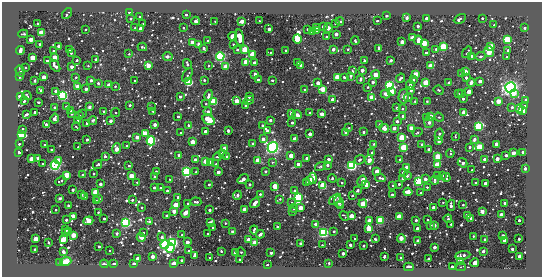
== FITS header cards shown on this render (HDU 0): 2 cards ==
NAXIS1  =                  540 / length of data axis 1
NAXIS2  =                  275 / length of data axis 2

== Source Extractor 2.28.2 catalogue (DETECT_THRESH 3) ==
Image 540 x 275 px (HDU 0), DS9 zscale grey, 1 PNG px = 1 image px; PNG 544 x 279 px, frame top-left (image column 1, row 275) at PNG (2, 2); each listed source drawn as its Kron ellipse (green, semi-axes under 4 px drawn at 4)
Background -74.5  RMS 180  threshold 530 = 3 sigma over >= 5 px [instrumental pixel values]
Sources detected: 619; of the 619, the 500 brightest by FLUX_AUTO listed and drawn (119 fainter detections omitted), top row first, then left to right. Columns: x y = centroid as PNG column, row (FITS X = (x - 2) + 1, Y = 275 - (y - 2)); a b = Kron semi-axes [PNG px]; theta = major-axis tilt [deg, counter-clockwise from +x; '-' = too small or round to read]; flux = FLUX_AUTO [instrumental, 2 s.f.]
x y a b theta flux
130 12 4 3 - 8.3e+04
67 14 6 2 54 2.0e+04
186 15 3 3 - 4.0e+04
386 15 3 3 - 7.5e+04
140 17 3 2 - 2.1e+04
407 18 3 3 - 8.4e+04
426 18 3 3 - 1.5e+05
482 18 3 3 - 3.4e+04
131 19 3 3 - 3.3e+04
460 19 6 3 28 4.2e+04
196 21 4 3 - 8.7e+04
215 21 3 3 - 1.4e+04
242 21 3 3 - 3.6e+05
259 21 3 2 - 1.3e+04
340 21 4 3 - 3.0e+04
377 21 3 3 - 3.4e+04
37 23 3 2 - 2.5e+04
143 24 3 3 - 1.9e+04
335 24 3 3 - 1.9e+04
494 25 3 2 - 1.5e+04
418 26 3 3 - 9.8e+04
316 27 3 3 - 4.6e+04
323 27 3 3 - 7.7e+04
135 28 3 2 - 2.8e+04
141 28 3 3 - 2.3e+05
183 28 3 3 - 2.2e+04
328 28 5 3 - 4.5e+05
525 28 3 3 - 2.5e+04
85 29 3 3 - 2.2e+04
269 29 3 3 - 1.4e+05
307 29 3 3 - 4.5e+04
316 31 3 3 - 6.4e+04
312 32 3 3 - 6.5e+04
42 33 3 3 - 1.6e+06
23 34 5 2 - 1.5e+04
336 34 3 3 - 1.9e+05
233 36 4 4 - 1.4e+05
326 37 3 2 - 2.1e+04
413 37 4 3 - 5.7e+04
240 38 8 4 -82 1.9e+05
31 39 3 3 - 4.1e+05
297 39 4 3 - 2.5e+06
507 39 3 3 - 3.5e+06
418 40 4 3 - 1.0e+05
208 41 3 3 - 2.5e+04
355 41 4 3 - 3.2e+04
192 42 3 3 - 3.2e+05
402 42 3 3 - 2.8e+05
424 43 3 3 - 9.1e+05
39 44 3 3 - 3.3e+04
199 44 3 3 - 3.2e+05
233 44 3 3 - 1.8e+04
58 46 3 3 - 1.3e+05
491 46 3 3 - 8.8e+05
142 47 5 3 - 1.9e+04
443 47 3 3 - 3.1e+06
204 48 3 3 - 5.6e+04
379 48 3 3 - 9.9e+04
69 49 3 2 - 1.7e+04
333 49 3 3 - 1.5e+05
348 49 3 3 - 2.6e+04
436 49 3 3 - 3.5e+04
237 50 3 3 - 4.5e+04
245 50 3 3 - 2.5e+06
285 50 3 3 - 2.8e+04
508 50 3 3 - 4.1e+04
20 51 4 3 - 7.6e+04
53 51 3 3 - 4.6e+04
489 51 5 5 - 1.3e+05
270 52 4 3 - 1.3e+04
467 52 6 2 55 1.8e+04
71 53 3 2 - 2.8e+04
426 53 3 3 - 8.6e+04
129 54 3 3 - 1.9e+04
252 54 3 3 - 9.5e+05
220 56 4 4 - 3.7e+06
472 56 3 3 - 8.0e+04
480 56 5 4 - 1.7e+04
55 57 3 3 - 5.6e+05
168 57 5 3 - 1.4e+05
507 57 3 2 - 1.4e+04
32 58 3 3 - 9.9e+05
96 59 3 3 - 7.4e+04
77 60 3 2 - 3.1e+04
391 60 3 3 - 1.0e+05
47 61 3 3 - 5.4e+04
364 61 3 3 - 4.5e+04
246 62 3 3 - 1.3e+06
297 62 3 3 - 2.0e+05
255 63 3 3 - 2.8e+05
187 64 5 3 - 6.2e+04
148 65 3 3 - 4.3e+05
301 65 4 3 - 4.2e+04
55 66 7 3 -55 7.8e+04
88 66 3 3 - 1.5e+04
208 66 3 2 - 1.7e+04
431 66 3 3 - 1.1e+06
72 67 3 3 - 1.3e+05
226 67 3 3 - 9.1e+05
26 68 3 2 - 1.3e+04
362 70 3 3 - 2.5e+05
20 71 6 3 -71 3.1e+04
353 71 4 2 - 1.4e+04
466 71 4 4 - 5.5e+04
255 74 3 3 - 8.4e+04
416 74 3 3 - 5.6e+05
461 74 3 3 - 8.0e+04
187 75 8 3 59 1.9e+04
376 75 4 3 - 7.5e+05
351 76 3 3 - 4.6e+04
19 77 4 2 - 3.0e+04
44 77 3 3 - 3.2e+05
76 77 3 2 - 2.6e+04
337 77 3 3 - 7.7e+05
344 77 3 3 - 2.1e+04
401 78 5 3 - 3.2e+04
466 78 3 3 - 5.8e+04
360 79 4 3 - 2.6e+04
91 80 3 3 - 7.9e+04
204 80 3 3 - 1.5e+04
258 80 3 3 - 8.3e+04
272 80 3 2 - 1.6e+04
413 80 3 3 - 3.7e+04
35 81 3 3 - 1.9e+04
135 81 3 3 - 3.4e+04
480 81 3 3 - 2.5e+05
189 82 3 3 - 4.0e+06
373 82 3 3 - 9.3e+04
471 82 4 3 - 5.3e+04
98 83 3 3 - 3.7e+04
318 83 3 3 - 2.1e+05
426 83 4 3 - 2.1e+06
449 83 3 3 - 1.5e+05
109 85 3 3 - 2.4e+05
390 85 4 4 - 3.9e+06
410 85 4 3 - 5.5e+04
77 86 3 3 - 3.3e+05
115 86 3 2 - 1.9e+04
367 87 3 3 - 2.1e+04
510 87 5 5 - 7.8e+06
86 89 3 3 - 1.2e+05
323 89 3 3 - 7.3e+05
305 90 3 3 - 8.8e+04
411 90 3 3 - 9.4e+04
439 90 5 3 - 1.4e+04
41 91 3 3 - 1.2e+05
56 91 4 3 - 7.3e+04
391 92 3 3 - 1.2e+06
469 92 3 3 - 3.4e+05
462 93 3 3 - 1.5e+04
514 93 3 3 - 1.7e+05
386 94 5 4 - 5.8e+04
459 94 3 3 - 1.4e+04
27 95 5 2 - 1.3e+04
209 95 5 3 - 5.7e+04
20 96 3 3 - 2.3e+05
63 96 4 4 - 3.8e+06
404 96 7 5 88 8.1e+04
180 97 3 3 - 7.2e+04
249 97 3 3 - 5.3e+04
372 97 3 3 - 1.0e+06
408 97 4 3 - 2.2e+04
463 99 3 3 - 4.9e+04
249 100 5 3 - 1.5e+04
333 100 3 3 - 3.2e+05
526 100 3 3 - 9.2e+04
24 101 3 2 - 2.5e+04
237 101 4 3 - 6.4e+05
415 101 3 3 - 1.9e+04
427 101 4 3 - 1.7e+04
498 101 3 3 - 5.0e+05
39 102 3 3 - 2.6e+04
214 102 3 3 - 3.3e+06
206 104 3 2 - 2.2e+04
130 105 3 3 - 5.1e+04
66 106 3 3 - 1.5e+04
246 106 3 3 - 4.7e+04
525 106 3 3 - 1.0e+05
54 107 3 3 - 5.3e+04
89 107 3 3 - 3.8e+04
151 107 3 2 - 1.3e+04
512 107 3 3 - 3.7e+04
397 108 3 3 - 6.1e+04
402 109 4 3 - 1.3e+04
519 109 4 3 - 7.5e+05
71 110 3 3 - 3.3e+04
523 110 3 3 - 6.8e+05
104 111 3 3 - 3.0e+04
153 111 3 3 - 2.1e+04
35 112 3 3 - 4.8e+04
116 112 4 4 - 1.7e+04
208 112 4 4 - 2.7e+04
309 112 3 3 - 1.6e+04
464 112 3 3 - 7.2e+05
291 113 3 3 - 8.9e+04
26 114 4 3 - 2.0e+04
72 114 3 3 - 4.3e+04
83 114 3 2 - 2.1e+04
322 114 3 3 - 2.9e+05
79 115 3 2 - 1.7e+04
297 115 4 3 - 1.5e+05
178 116 3 3 - 2.4e+04
403 116 3 3 - 1.1e+05
431 116 4 3 - 2.3e+05
426 117 4 4 - 2.6e+04
439 117 5 4 - 1.4e+04
54 119 5 4 - 2.1e+05
78 120 3 2 - 2.0e+04
209 120 7 5 -39 1.7e+06
270 120 3 3 - 8.9e+04
93 121 4 3 - 1.7e+04
110 121 3 3 - 1.0e+05
397 121 3 3 - 7.5e+04
429 122 5 5 - 4.4e+04
87 123 3 3 - 3.2e+04
292 123 3 3 - 5.9e+04
46 124 3 3 - 7.4e+04
155 125 3 3 - 1.8e+05
188 125 3 3 - 3.0e+04
262 125 3 2 - 2.8e+04
380 125 3 3 - 1.3e+05
479 126 4 4 - 3.7e+06
76 127 4 2 - 1.8e+04
349 128 3 2 - 1.7e+04
384 128 5 4 - 8.3e+04
394 128 3 3 - 1.8e+05
411 128 3 3 - 4.5e+05
22 129 3 3 - 4.6e+04
205 131 3 3 - 8.7e+04
228 131 3 3 - 1.2e+05
267 131 4 3 - 1.8e+05
346 132 3 3 - 3.2e+05
364 132 4 3 - 5.1e+04
417 132 5 3 - 2.1e+04
145 133 3 3 - 1.1e+06
181 133 3 3 - 3.6e+04
310 134 3 3 - 2.0e+05
439 134 6 3 77 6.4e+04
21 135 4 3 - 2.8e+06
137 137 3 3 - 1.9e+05
402 137 4 3 - 1.4e+06
455 137 3 2 - 1.6e+04
87 139 3 3 - 4.0e+04
263 139 3 3 - 1.4e+05
294 139 3 3 - 1.7e+05
474 139 4 3 - 3.8e+04
151 141 4 4 - 4.2e+06
439 141 3 3 - 1.5e+05
193 142 3 3 - 5.9e+05
252 143 3 2 - 1.9e+04
19 144 3 3 - 2.5e+04
374 144 3 2 - 2.1e+04
422 144 3 3 - 4.2e+04
497 144 3 3 - 4.9e+05
45 145 3 3 - 2.7e+04
127 146 3 3 - 1.8e+04
78 147 3 3 - 1.7e+04
273 147 5 5 - 6.0e+06
404 147 3 3 - 2.5e+06
469 147 4 3 - 4.5e+04
479 147 3 3 - 2.3e+06
225 148 4 3 - 6.0e+05
117 149 5 4 - 1.3e+05
429 149 4 3 - 2.0e+04
51 150 3 3 - 2.8e+04
18 152 4 3 - 9.0e+04
523 152 3 3 - 1.3e+05
222 153 3 3 - 2.7e+04
372 153 3 3 - 3.3e+04
450 153 4 3 - 2.2e+04
513 153 3 3 - 3.0e+05
179 155 3 3 - 3.0e+04
506 155 3 3 - 9.8e+04
105 156 3 3 - 5.7e+04
291 156 3 3 - 4.3e+05
217 157 4 3 - 1.4e+04
227 157 3 3 - 7.0e+04
438 157 4 3 - 1.2e+06
38 158 3 3 - 7.0e+04
307 158 3 3 - 2.6e+05
31 159 3 3 - 5.4e+05
328 159 4 3 - 2.1e+05
484 159 3 3 - 9.9e+04
497 159 3 3 - 1.9e+05
58 160 3 3 - 3.7e+05
195 160 3 3 - 1.9e+05
258 160 3 3 - 8.2e+05
360 160 5 4 - 1.9e+04
369 160 5 3 - 1.1e+05
400 160 3 3 - 8.3e+04
206 161 3 3 - 4.8e+05
272 162 3 3 - 1.3e+04
42 163 3 2 - 1.4e+04
211 163 3 3 - 1.1e+06
463 163 5 3 - 4.8e+04
98 164 5 3 - 1.5e+04
216 164 3 3 - 2.2e+04
298 164 3 3 - 1.4e+05
438 164 4 3 - 9.2e+05
55 165 4 4 - 4.2e+06
327 165 3 3 - 6.2e+04
129 166 3 3 - 3.3e+04
320 166 5 4 - 1.5e+04
352 166 4 4 - 3.6e+06
407 168 3 3 - 7.2e+05
525 168 3 3 - 1.3e+05
472 170 3 2 - 1.8e+04
156 171 3 3 - 1.5e+04
187 171 4 4 - 4.0e+06
265 171 3 3 - 3.8e+04
377 171 3 3 - 4.5e+05
196 172 3 3 - 1.8e+04
218 172 3 3 - 1.7e+05
403 172 3 3 - 3.4e+04
94 174 3 2 - 2.3e+04
67 175 4 3 - 1.2e+06
83 175 3 3 - 7.0e+04
442 175 3 3 - 3.9e+04
131 176 3 3 - 1.1e+06
154 176 3 3 - 3.5e+04
407 176 4 3 - 2.9e+04
438 176 3 3 - 3.3e+04
446 177 4 3 - 2.4e+04
313 178 5 4 - 4.0e+05
332 178 4 3 - 2.1e+04
380 178 5 3 - 6.1e+04
170 179 3 2 - 1.4e+04
243 179 6 3 37 1.4e+05
403 179 3 3 - 3.0e+04
425 179 3 3 - 3.7e+04
310 180 3 3 - 3.7e+05
435 180 4 3 - 3.2e+04
61 181 6 3 26 2.5e+04
362 181 5 3 - 9.6e+04
418 181 3 3 - 6.4e+06
137 182 3 3 - 1.3e+04
306 182 4 3 - 6.4e+04
342 183 3 2 - 2.1e+04
475 183 3 3 - 2.1e+04
485 183 3 3 - 1.3e+05
100 184 3 3 - 1.2e+05
250 184 3 3 - 2.7e+04
366 184 3 3 - 3.6e+05
399 184 4 2 - 4.2e+04
209 185 3 3 - 3.7e+04
393 185 3 3 - 2.8e+04
275 186 3 3 - 9.1e+05
323 186 3 3 - 2.7e+06
154 187 3 3 - 3.3e+04
427 187 3 3 - 2.2e+04
161 188 3 3 - 2.0e+04
73 190 3 3 - 7.7e+04
358 190 4 3 - 2.0e+04
167 191 3 3 - 1.1e+05
294 191 4 3 - 1.7e+04
96 192 3 3 - 1.8e+06
408 192 4 3 - 2.7e+05
421 193 3 3 - 4.1e+04
260 194 3 3 - 3.1e+04
392 194 3 3 - 4.6e+04
81 195 3 3 - 6.6e+04
237 195 4 4 - 3.5e+04
84 196 4 3 - 3.0e+04
352 196 3 3 - 2.7e+04
178 197 3 3 - 4.7e+04
298 197 4 3 - 6.2e+06
60 198 4 2 - 1.9e+04
99 199 3 3 - 5.3e+04
280 199 3 3 - 1.6e+04
335 199 7 4 41 1.5e+04
132 200 3 3 - 4.9e+04
96 201 4 3 - 3.9e+04
196 202 5 3 - 4.3e+04
291 202 3 3 - 1.4e+04
339 202 6 4 -70 6.2e+04
443 202 3 2 - 1.5e+04
255 203 5 3 - 6.7e+04
505 203 3 3 - 6.6e+04
188 204 3 2 - 1.6e+04
363 204 4 3 - 1.3e+06
175 205 3 3 - 8.6e+05
451 205 5 3 - 5.5e+04
463 205 3 2 - 2.3e+04
68 206 3 3 - 9.4e+04
340 206 3 3 - 2.8e+04
142 208 3 2 - 1.4e+04
294 208 4 4 - 1.6e+04
300 208 3 3 - 5.3e+05
434 208 3 3 - 2.8e+05
244 209 4 3 - 3.8e+05
56 210 3 2 - 2.3e+04
209 210 3 3 - 7.3e+04
174 211 3 3 - 2.7e+05
482 211 3 3 - 2.5e+05
98 212 3 2 - 1.8e+04
292 212 3 3 - 1.8e+04
186 213 5 4 - 9.2e+04
166 215 3 3 - 3.4e+04
467 215 3 3 - 1.5e+05
501 215 3 3 - 1.9e+05
73 216 4 3 - 4.0e+05
344 216 5 2 - 1.4e+04
351 216 3 3 - 6.1e+05
399 216 3 3 - 7.8e+05
471 218 3 3 - 1.3e+05
104 219 3 3 - 1.9e+04
448 219 4 3 - 5.3e+04
66 220 3 3 - 6.3e+04
380 220 3 3 - 3.7e+06
416 220 3 3 - 5.0e+04
427 220 3 3 - 2.5e+04
519 220 3 3 - 6.0e+04
88 221 5 3 - 9.0e+05
150 221 3 3 - 5.0e+04
369 221 3 3 - 3.9e+05
126 222 4 4 - 4.0e+06
211 222 3 3 - 5.5e+04
225 223 3 3 - 1.6e+04
315 224 3 3 - 6.8e+04
451 224 3 3 - 2.9e+04
430 225 3 3 - 8.5e+04
434 225 3 3 - 1.8e+05
213 227 2 2 - 1.3e+04
277 227 3 3 - 3.2e+04
369 228 3 3 - 1.3e+06
66 229 4 3 - 9.7e+04
417 229 3 3 - 1.4e+05
254 230 4 3 - 2.2e+04
334 231 3 2 - 2.3e+04
65 232 3 2 - 8.5e+04
69 232 3 3 - 1.8e+05
143 232 3 3 - 2.2e+04
232 232 4 3 - 2.1e+04
323 232 4 4 - 3.8e+06
117 233 3 3 - 5.2e+04
208 234 3 3 - 2.7e+04
260 234 4 3 - 5.2e+04
73 235 4 3 - 6.8e+05
182 235 3 2 - 2.9e+04
473 236 3 3 - 1.6e+04
503 236 3 3 - 1.8e+05
141 237 4 3 - 6.1e+04
162 237 3 3 - 1.9e+04
401 238 4 3 - 4.3e+05
36 239 3 3 - 6.0e+05
355 239 3 3 - 1.8e+04
375 239 3 3 - 2.4e+04
485 239 3 3 - 1.6e+04
519 239 3 3 - 4.1e+04
63 240 4 3 - 1.3e+06
248 240 3 3 - 3.5e+05
505 240 3 3 - 3.6e+05
418 241 3 3 - 8.9e+04
48 242 3 2 - 1.3e+04
187 242 3 3 - 1.9e+05
173 243 4 4 - 3.9e+06
254 243 3 3 - 5.3e+05
300 243 3 3 - 4.3e+04
165 245 4 4 - 3.9e+06
322 245 3 2 - 1.3e+04
350 245 3 3 - 1.2e+05
99 246 3 2 - 1.5e+04
363 246 3 3 - 4.7e+04
434 247 3 3 - 1.2e+05
170 248 4 3 - 3.0e+06
34 249 4 3 - 3.8e+04
512 249 3 3 - 6.4e+04
63 251 3 3 - 7.7e+04
109 251 3 2 - 1.6e+04
189 251 3 3 - 7.6e+04
221 251 3 3 - 1.8e+04
483 251 3 3 - 3.8e+04
241 252 5 4 - 1.4e+04
235 253 3 3 - 1.7e+05
271 253 3 3 - 3.6e+04
343 253 3 3 - 1.4e+05
463 255 7 3 9 1.0e+05
152 256 3 3 - 2.4e+05
194 256 3 3 - 1.1e+05
519 256 3 3 - 2.1e+05
210 257 3 3 - 2.7e+04
384 257 3 3 - 5.2e+04
401 258 3 3 - 4.3e+04
138 259 3 3 - 4.9e+05
239 259 3 3 - 2.0e+04
428 259 3 3 - 8.2e+04
181 260 3 3 - 5.5e+04
66 261 6 4 22 1.5e+05
461 261 4 3 - 2.6e+05
60 263 3 2 - 1.5e+04
329 263 4 2 - 1.9e+04
475 263 4 3 - 7.5e+04
104 264 4 2 - 1.6e+04
114 264 3 3 - 1.1e+05
134 264 3 3 - 1.7e+05
174 264 3 3 - 1.5e+06
267 265 3 3 - 5.4e+04
409 267 5 3 - 2.8e+05
452 267 3 3 - 2.6e+04
461 267 5 3 - 2.0e+04
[119 fainter detections neither listed nor drawn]